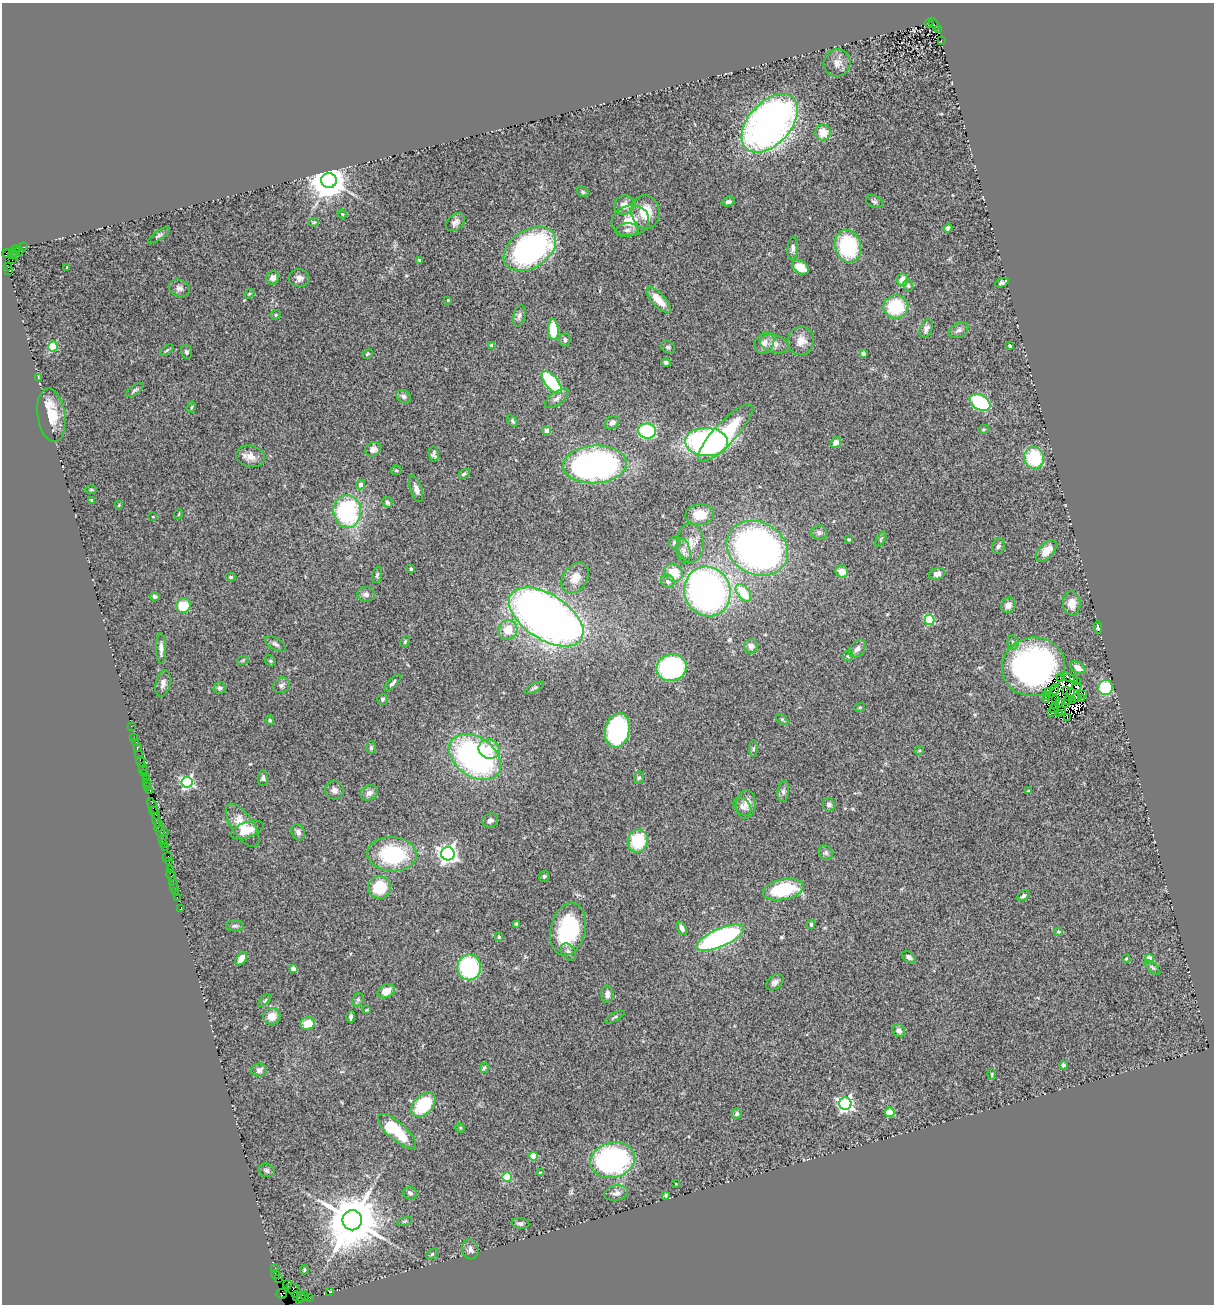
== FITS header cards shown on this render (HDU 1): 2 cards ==
NAXIS1  =                 1212
NAXIS2  =                 1302

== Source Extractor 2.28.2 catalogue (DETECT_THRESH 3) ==
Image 1212 x 1302 px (HDU 1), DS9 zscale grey, 1 PNG px = 1 image px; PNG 1216 x 1306 px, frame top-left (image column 1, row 1302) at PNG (2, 3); each listed source drawn as its Kron ellipse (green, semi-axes under 4 px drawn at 4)
Background 1.46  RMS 0.11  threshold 0.337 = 3 sigma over >= 5 px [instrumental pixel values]
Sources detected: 308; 15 with non-positive FLUX_AUTO (blend fragments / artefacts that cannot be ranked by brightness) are neither listed nor drawn; the other 293 listed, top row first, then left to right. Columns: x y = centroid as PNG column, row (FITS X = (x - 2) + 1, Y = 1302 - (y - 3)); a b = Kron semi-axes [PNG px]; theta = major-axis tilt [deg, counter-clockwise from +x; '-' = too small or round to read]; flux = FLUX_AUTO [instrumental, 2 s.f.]
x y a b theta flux
929 24 4 3 - 180
934 24 7 3 -56 670
938 29 4 3 - 180
941 41 3 2 - 12
837 63 13 13 - 66
770 123 35 21 48 3800
823 132 8 7 - 120
329 181 7 7 - 23000
583 192 6 5 - 13
728 201 7 4 19 19
874 201 9 6 -28 18
624 205 10 9 - 63
645 212 17 14 -81 170
342 214 4 4 - 9.4
630 221 19 15 9 150
314 222 5 4 - 8.1
455 222 11 7 40 36
948 228 4 4 - 30
627 230 11 6 6 30
159 235 13 4 33 18
848 246 16 13 -78 590
23 247 4 2 - 52
793 248 12 5 85 24
15 249 5 3 - 360
530 249 28 19 33 1700
19 251 4 2 - 45
6 253 4 3 - 81
12 254 5 2 - 72
16 254 2 2 - 5.7
12 260 3 2 - 37
419 260 4 3 - 7.5
8 267 3 2 - 25
67 267 3 2 - 6.2
800 267 9 6 -33 130
9 271 3 2 - 450
273 278 7 6 - 39
299 278 10 9 - 39
902 280 6 5 - 79
1002 283 7 3 23 20
908 285 6 4 -73 12
179 288 11 8 -21 33
249 294 5 4 - 9.7
448 300 2 2 - 7
659 300 16 6 -46 120
896 307 12 11 - 360
276 315 5 4 - 12
519 316 11 6 75 28
926 329 9 6 68 33
553 330 10 5 -88 220
959 330 10 7 29 27
565 340 6 5 - 21
801 341 14 13 - 78
764 343 11 9 53 50
774 344 14 9 -16 56
492 346 4 4 - 40
1010 346 3 3 - 17
53 347 5 4 - 390
668 347 7 5 -30 16
167 350 7 4 36 12
186 352 7 5 -73 19
367 354 6 3 27 8.5
863 354 4 3 - 19
666 362 4 4 - 15
38 377 4 2 - 5.9
552 382 14 6 -52 720
135 390 10 4 35 17
403 396 8 6 -32 24
557 398 14 6 38 34
980 402 11 7 -32 690
191 407 6 3 80 8.4
51 415 27 13 -82 190
513 421 6 4 -55 13
612 423 8 6 34 32
983 429 5 4 - 8.7
547 431 4 4 - 100
647 431 9 7 -8 490
725 433 38 11 47 500
707 442 21 14 -4 1900
836 442 6 5 - 38
373 449 8 6 26 43
434 454 7 5 -85 18
251 456 14 10 -15 68
1034 458 11 10 - 400
595 464 32 19 4 2300
396 470 5 5 - 9.2
464 474 6 4 28 14
361 485 5 4 - 43
416 489 14 5 -72 35
91 490 5 3 - 8.2
92 500 3 3 - 25
387 502 6 5 - 19
119 505 4 3 - 6.3
347 511 16 13 -84 940
179 514 5 3 - 6.4
700 515 14 10 5 130
153 517 3 2 - 5.8
819 533 8 7 - 22
849 539 3 3 - 8.7
881 539 8 3 60 11
674 542 6 6 - 17
690 543 19 13 -88 100
998 546 8 6 72 23
757 548 32 26 -28 3200
683 551 12 7 -81 36
1046 551 13 7 48 98
411 569 3 3 - 19
842 572 6 6 - 72
674 573 10 8 -32 140
937 574 8 5 17 35
377 575 8 4 74 15
231 577 4 3 - 11
575 578 16 12 54 91
668 581 7 6 - 25
707 592 25 23 -67 2700
743 593 10 6 -52 230
366 594 9 7 -6 29
155 596 5 4 - 15
1072 603 12 9 -86 80
1008 605 8 7 - 49
183 606 7 7 - 180
546 617 42 22 -33 6000
929 620 5 5 - 530
1098 627 6 4 -82 12
508 630 10 9 - 120
405 641 6 4 64 10
1013 642 7 5 -85 18
275 644 11 5 -32 23
751 646 7 6 - 36
161 649 15 5 -89 37
857 649 10 7 50 37
848 656 5 5 - 9.2
243 660 6 4 19 8.2
270 661 6 5 - 11
1033 667 32 29 13 1700
672 668 15 13 12 1100
1078 668 8 5 -32 53
1067 677 7 3 -24 20
1061 678 3 2 - 3.4
1073 679 3 2 - 11
1077 681 2 2 - 11
163 683 13 7 77 38
393 683 10 4 47 22
281 685 9 7 36 23
1077 687 5 3 - 8.9
219 688 6 6 - 17
534 688 11 4 26 15
1106 688 7 7 - 310
1055 689 5 2 - 12
1067 691 3 2 - 12
1049 692 4 2 - 2
1070 692 4 2 - 0.62
1082 694 2 2 - 0.24
1046 695 4 3 - 5.8
1076 697 3 2 - 4
383 699 5 5 - 14
1056 699 2 2 - 17
1082 699 3 2 - 6.8
1046 700 4 2 - 9.1
1067 700 2 2 - 6.5
1072 700 4 2 - 27
1059 702 3 2 - 17
1065 703 4 2 - 1.1
1056 706 3 2 - 9.3
860 707 5 3 - 7
1054 708 2 2 - 7.1
1061 710 3 2 - 4.1
1052 713 3 3 - 1
1060 714 4 2 - 1.5
1067 717 4 2 - 33
782 719 7 4 -38 10
270 720 5 4 - 10
131 726 2 2 - 26
617 730 18 12 78 1400
134 737 3 2 - 12
136 742 2 2 - 16
137 748 4 2 - 110
371 748 6 5 - 14
489 749 11 9 -21 110
753 749 8 4 88 12
919 751 5 3 - 8.1
139 755 2 2 - 21
475 757 28 19 -35 2000
141 761 5 2 - 130
142 766 2 2 - 100
143 770 3 2 - 130
144 773 2 2 - 180
146 777 2 2 - 110
263 778 8 5 84 19
639 778 6 5 - 13
146 782 3 2 - 63
187 782 6 5 - 1400
148 787 3 2 - 120
334 790 9 9 - 33
150 791 4 3 - 100
1028 791 4 3 - 7.5
783 792 11 5 82 24
369 793 9 7 27 42
746 804 14 9 85 68
829 805 6 6 - 27
153 806 8 3 -69 520
742 807 10 7 -49 34
155 813 7 2 -57 120
157 820 7 3 -74 320
490 820 8 7 - 26
243 825 25 11 -55 160
159 826 6 2 67 180
247 830 17 7 19 100
160 832 6 4 -85 190
165 832 2 2 - 59
298 832 8 6 -65 30
163 839 2 2 - 30
638 841 11 10 - 340
164 843 3 2 - 79
165 847 2 2 - 58
826 853 7 6 - 22
392 854 25 17 -4 690
448 854 7 6 - 3800
167 857 5 3 - 170
169 862 2 2 - 42
170 869 2 2 - 52
171 875 6 3 -62 140
544 876 5 5 - 14
172 881 3 2 - 190
174 886 6 2 -90 110
380 887 11 11 - 280
783 890 20 10 11 430
175 891 3 2 - 52
1023 896 7 4 33 16
177 897 2 2 - 72
180 909 3 2 - 22
517 924 3 3 - 12
811 924 4 4 - 16
235 926 9 5 1 18
682 928 7 4 -62 28
568 929 26 17 76 620
1058 931 4 4 - 11
499 937 4 4 - 23
720 938 26 9 24 1600
569 952 9 6 -56 30
909 957 8 5 -32 24
241 959 7 5 56 64
1126 959 4 4 - 7.3
1149 959 4 4 - 110
469 967 13 12 - 660
1153 967 10 4 -45 15
293 969 4 4 - 57
775 982 10 6 40 31
386 991 9 6 27 81
607 994 8 6 -89 33
265 1000 7 4 45 10
358 1000 7 5 70 13
366 1010 4 3 - 7.7
272 1016 9 8 - 75
351 1017 5 3 - 19
615 1017 11 2 29 12
308 1023 7 6 - 110
899 1031 6 6 - 31
1063 1065 4 3 - 14
484 1068 5 3 - 12
259 1070 8 6 4 34
992 1074 5 4 - 9.1
845 1104 6 6 - 2100
423 1105 15 9 47 360
890 1112 4 4 - 300
737 1114 5 5 - 18
460 1128 5 4 - 8.6
397 1131 24 9 -42 380
533 1156 4 4 - 180
613 1160 22 17 15 1400
267 1170 8 6 -25 18
541 1173 4 4 - 16
507 1177 5 4 - 320
676 1184 3 2 - 5.1
410 1193 7 6 - 21
616 1193 12 7 11 39
665 1195 3 2 - 8.2
352 1220 10 9 - 54000
404 1221 8 3 19 11
520 1223 9 5 -6 21
470 1249 10 8 -75 32
432 1254 6 4 45 10
275 1269 3 2 - 73
304 1270 5 3 - 10
276 1275 4 2 - 92
278 1278 3 2 - 140
287 1284 4 2 - 58
294 1290 8 5 -49 480
329 1292 3 2 - 33
282 1293 5 4 - 61
301 1296 5 3 - 100
305 1296 4 2 - 54
297 1297 7 3 -60 130
309 1297 4 2 - 98
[15 non-positive-flux detections neither listed nor drawn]